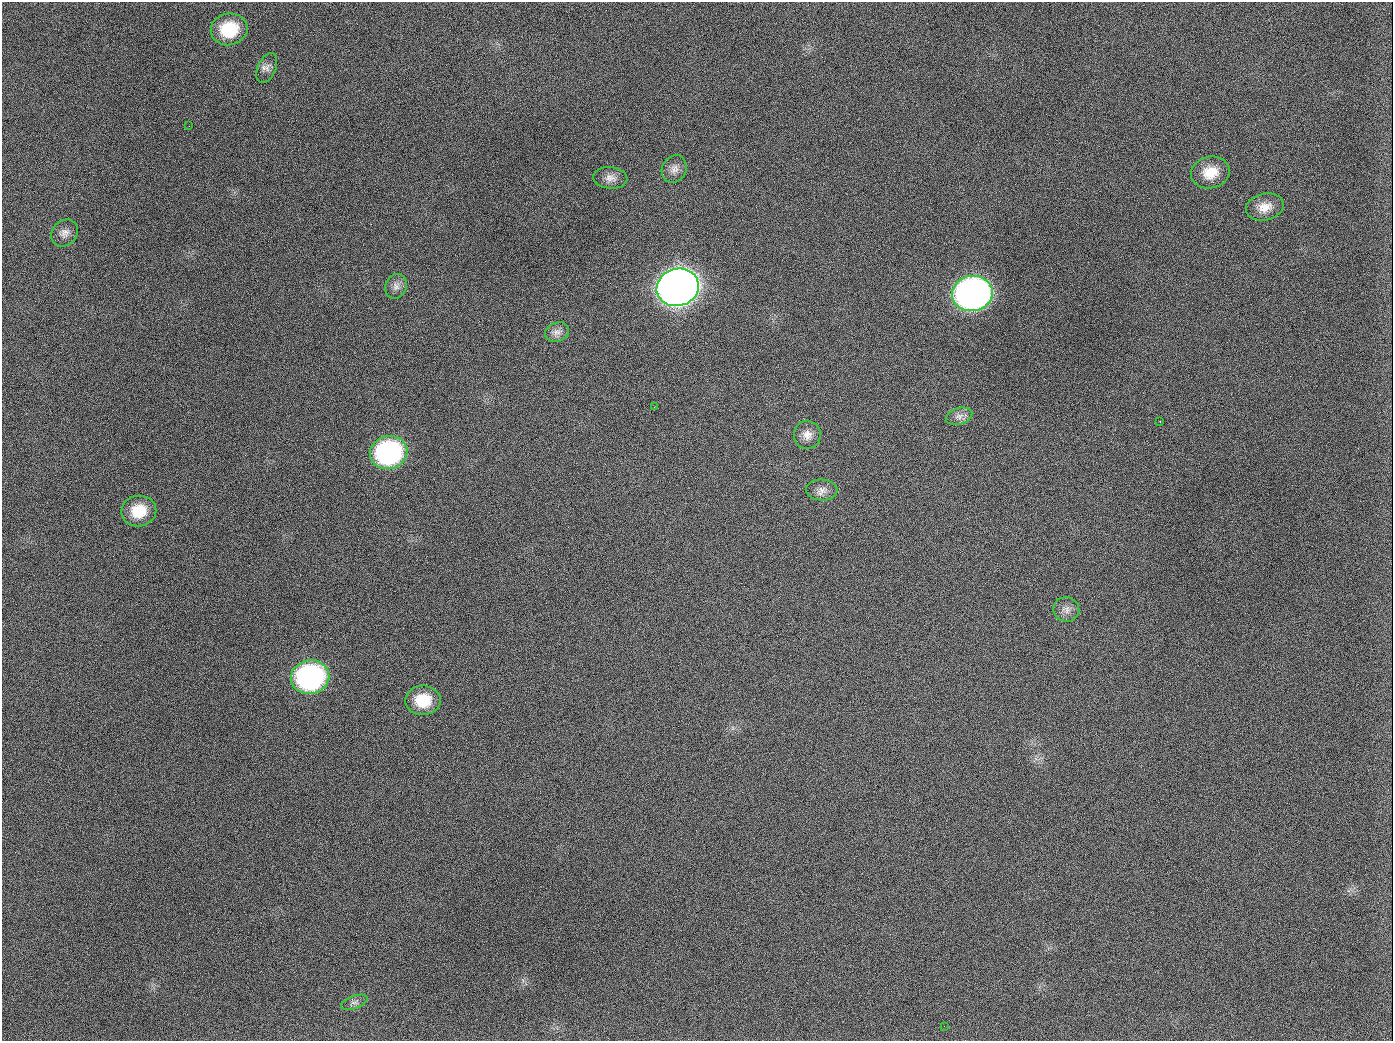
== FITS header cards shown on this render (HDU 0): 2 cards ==
NAXIS1  =                 1391
NAXIS2  =                 1039

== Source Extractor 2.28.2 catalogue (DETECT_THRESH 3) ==
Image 1391 x 1039 px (HDU 0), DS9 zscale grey, 1 PNG px = 1 image px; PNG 1395 x 1043 px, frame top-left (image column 1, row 1039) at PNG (2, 2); each listed source drawn as its Kron ellipse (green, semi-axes under 4 px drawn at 4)
Background 1370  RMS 66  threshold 198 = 3 sigma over >= 5 px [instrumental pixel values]
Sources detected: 24; all 24 listed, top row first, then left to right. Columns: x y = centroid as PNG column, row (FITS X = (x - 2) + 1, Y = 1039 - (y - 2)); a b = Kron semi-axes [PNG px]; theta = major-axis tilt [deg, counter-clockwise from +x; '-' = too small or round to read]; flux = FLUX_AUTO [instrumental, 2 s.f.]
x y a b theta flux
229 29 18 16 10 2.0e+05
267 68 16 9 66 2.8e+04
189 126 2 2 - 8.4e+03
674 169 14 12 61 3.6e+04
1210 172 19 15 13 9.6e+04
610 178 17 11 -4 3.7e+04
1265 207 19 13 13 6.2e+04
65 233 14 12 47 3.3e+04
396 286 12 10 70 2.9e+04
678 287 21 18 16 5.9e+06
972 294 20 17 11 2.6e+06
557 332 12 9 22 2.7e+04
654 407 3 2 - 4.9e+03
959 416 13 8 17 2.7e+04
1160 421 2 2 - 1.4e+04
807 435 14 13 - 4.4e+04
389 453 19 16 13 8.6e+05
822 490 16 10 -3 3.4e+04
139 511 17 15 10 1.2e+05
1066 609 13 12 - 3.2e+04
310 677 19 17 13 1.0e+06
423 700 17 15 2 1.3e+05
354 1002 14 6 19 2.0e+04
944 1026 2 2 - 7.1e+03